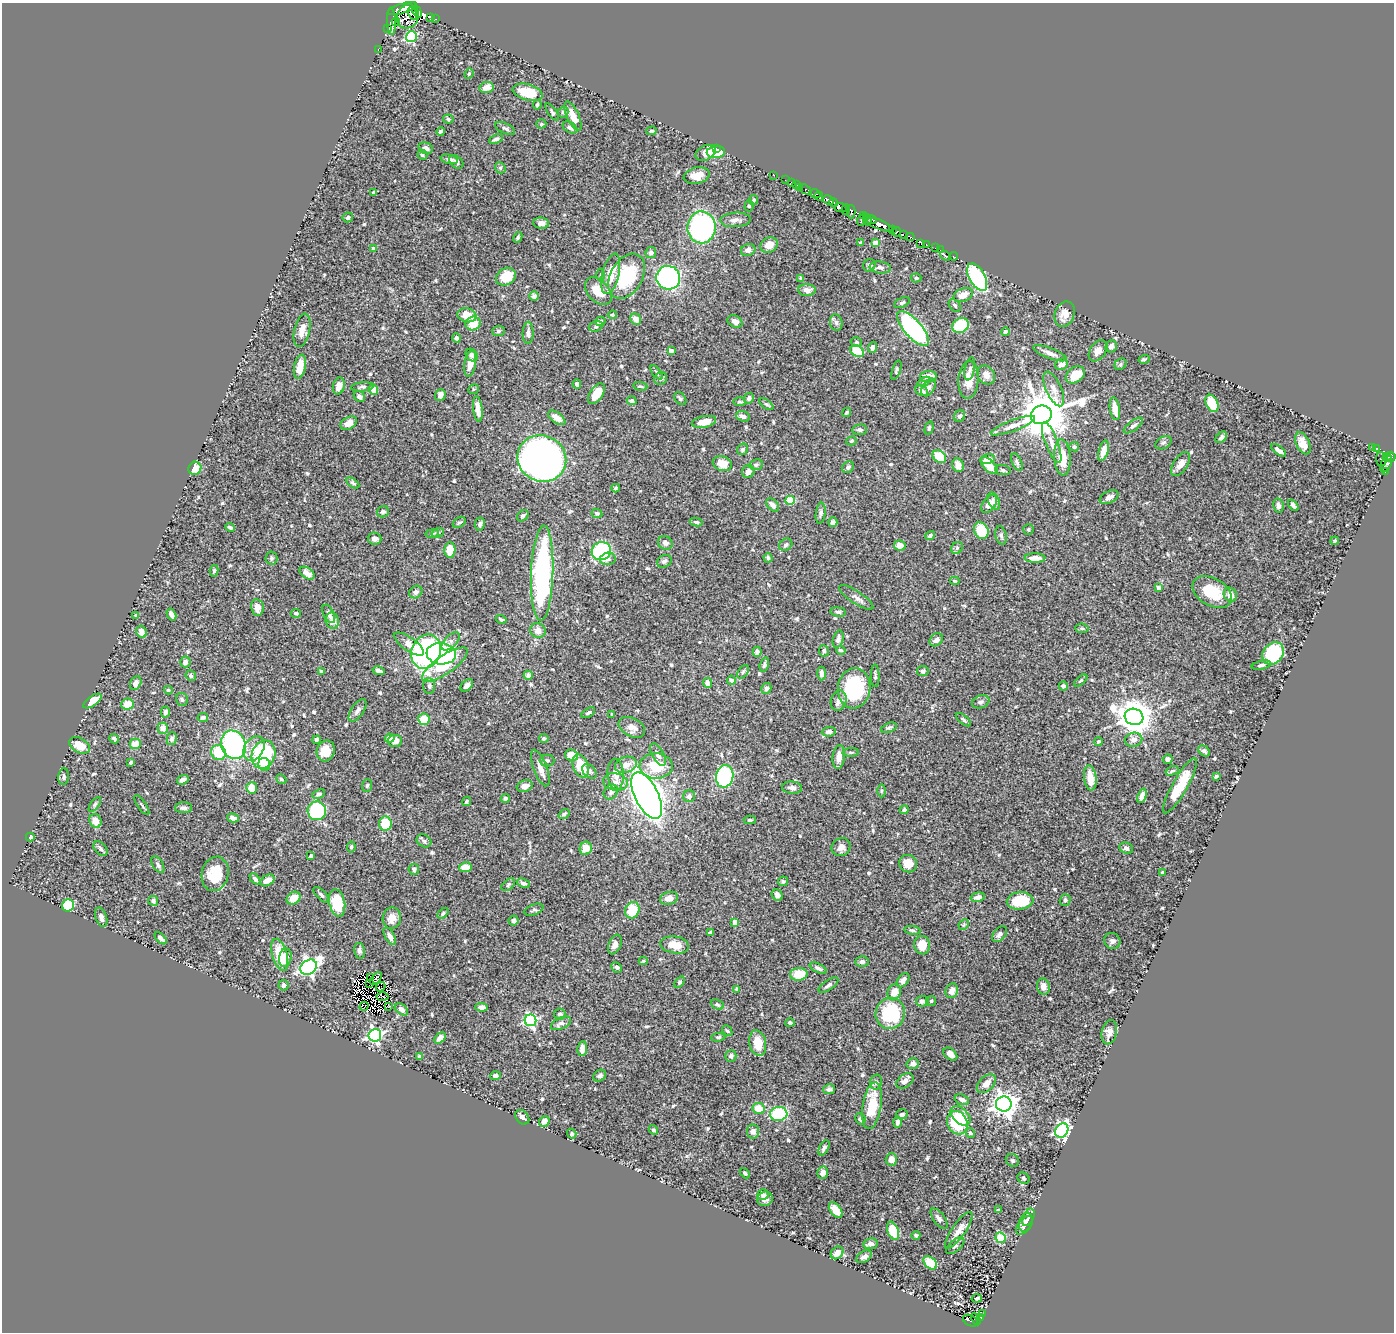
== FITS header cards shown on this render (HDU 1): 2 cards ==
NAXIS1  =                 1392
NAXIS2  =                 1330

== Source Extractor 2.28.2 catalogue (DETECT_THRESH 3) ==
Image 1392 x 1330 px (HDU 1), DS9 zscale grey, 1 PNG px = 1 image px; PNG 1396 x 1334 px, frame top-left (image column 1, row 1330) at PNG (2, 3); each listed source drawn as its Kron ellipse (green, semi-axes under 4 px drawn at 4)
Background 0.46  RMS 0.018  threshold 0.0526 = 3 sigma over >= 5 px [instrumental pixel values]
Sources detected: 641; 14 with non-positive FLUX_AUTO (blend fragments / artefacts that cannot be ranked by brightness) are neither listed nor drawn; of the other 627, the 500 brightest by FLUX_AUTO listed and drawn (127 fainter detections omitted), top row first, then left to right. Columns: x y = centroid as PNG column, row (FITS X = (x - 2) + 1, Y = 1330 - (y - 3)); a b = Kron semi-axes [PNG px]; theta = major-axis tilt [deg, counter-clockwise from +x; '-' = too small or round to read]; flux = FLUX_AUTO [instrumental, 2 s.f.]
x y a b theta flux
402 8 15 5 18 1100
417 12 6 3 -56 260
413 13 6 4 -58 330
408 16 12 10 64 230
431 17 4 2 - 56
435 19 3 2 - 32
391 21 14 4 -88 350
396 22 4 3 - 170
388 29 2 2 - 1100
411 37 5 5 - 130
378 49 3 2 - 6.3
469 74 5 4 - 1.8
486 87 7 5 10 12
527 92 15 8 -15 31
537 105 5 3 - 1.9
552 112 10 4 -56 2.4
563 112 6 5 - 2.4
573 116 16 6 -66 17
448 119 5 4 - 1.8
541 124 5 4 - 1.8
570 127 8 5 -30 4
505 128 11 5 -25 3.1
441 131 4 3 - 2
651 131 5 4 - 2.1
496 139 7 4 25 3.9
426 148 7 5 -16 4.4
716 148 2 2 - 51
716 152 9 6 5 36
706 153 11 7 27 12
422 155 5 4 - 2.8
449 159 9 4 -10 4.2
456 162 8 5 -42 3.3
500 168 6 5 - 2
774 175 2 2 - 6.8
697 176 13 8 12 13
785 180 2 2 - 6.9
791 182 2 2 - 5.7
797 185 3 2 - 15
800 188 3 3 - 18
805 189 7 3 -36 40
373 193 3 3 - 1.9
815 194 6 3 -20 170
819 196 5 4 - 350
754 200 5 4 - 2.7
828 200 6 3 -26 380
833 202 4 3 - 270
749 206 6 4 74 1.8
841 207 6 4 -4 210
846 209 5 3 - 100
851 212 7 4 -90 100
863 215 3 2 - 61
348 217 5 4 - 2.4
735 220 15 7 3 5.9
862 220 6 2 68 70
867 220 6 4 -79 310
872 220 5 2 - 98
541 223 8 5 -5 5.5
880 225 14 5 -21 960
701 227 16 14 -89 240
892 229 4 3 - 160
897 232 5 2 - 100
903 235 3 3 - 24
518 237 6 4 63 2
910 237 4 3 - 34
861 243 4 3 - 2.6
875 243 4 4 - 14
921 244 4 2 - 9.3
926 244 3 2 - 11
769 245 9 7 29 12
935 248 3 2 - 3.6
373 249 4 4 - 4.3
748 250 7 6 - 3.6
940 250 2 2 - 3
651 253 5 5 - 3.8
945 256 6 2 -38 3.1
954 256 4 2 - 6.9
869 265 6 6 - 3.3
880 267 10 6 -7 4.1
611 274 21 8 76 26
601 275 6 4 89 2
627 276 24 16 61 70
506 277 10 8 31 27
977 277 15 7 -61 130
668 278 12 11 - 340
801 278 4 3 - 2.6
916 278 5 4 - 1.9
807 290 9 6 -2 6.7
598 291 16 10 -46 22
963 295 10 6 24 12
534 296 5 4 - 3.7
902 303 8 4 25 2.7
955 305 7 5 -50 1.9
1065 314 13 9 69 12
467 315 10 7 -13 19
612 315 5 4 - 1.9
636 319 6 5 - 8.9
601 321 5 4 - 2.7
735 322 8 5 -27 5.6
836 322 8 6 -75 3.3
473 324 7 7 - 19
961 325 8 7 - 45
596 326 7 5 17 2
913 329 22 8 -49 260
302 330 17 7 77 12
498 331 6 5 - 2.4
1005 332 4 4 - 3.2
528 333 11 5 89 4.4
456 338 5 4 - 2.7
856 342 6 4 -17 2
1111 346 6 5 - 5
872 347 5 4 - 4.1
671 351 4 4 - 9
857 351 7 5 -34 37
1098 351 12 7 54 7.4
1050 353 18 5 -21 6.4
472 355 7 5 -48 3.9
1144 359 6 4 18 1.9
470 364 13 6 80 13
1062 364 6 5 - 8.1
1121 364 6 5 - 2
300 367 12 5 79 16
970 369 12 5 78 2.9
896 370 10 4 72 2
657 373 8 3 -50 1.8
986 375 10 8 -56 7.8
1075 375 10 7 33 24
928 377 8 6 6 12
661 378 7 6 - 2.7
968 380 19 10 86 15
924 381 7 4 24 1.8
577 384 5 3 - 3.7
339 386 8 6 76 7.5
640 386 7 3 -7 1.8
362 387 11 4 5 2.9
928 387 10 6 58 4.2
473 389 5 4 - 1.7
1054 389 19 7 -66 9.2
373 390 6 4 -67 14
921 391 6 5 - 5.1
596 394 12 6 56 26
440 395 6 5 - 6.1
359 397 6 5 - 4.8
749 398 5 4 - 3.6
680 399 7 5 -51 2.2
632 401 5 4 - 2.3
739 402 6 4 -2 1.8
1212 403 9 6 -65 33
766 404 8 4 -35 1.9
478 409 13 4 -83 12
1115 409 11 5 -81 13
847 412 5 3 - 1.9
1041 415 11 9 17 5800
743 416 7 5 -19 4.7
960 416 6 5 - 3.1
557 418 10 5 -35 9.6
704 422 12 5 11 13
349 423 9 6 31 8.9
1133 425 11 4 36 3.2
1013 426 23 5 20 9.7
929 428 7 4 76 2.2
860 430 7 5 4 3.2
1221 437 7 4 46 4.1
851 441 5 4 - 1.9
1052 443 22 6 -69 9.5
1163 443 8 6 29 2.9
1303 443 12 6 -65 12
1074 447 5 4 - 2.8
1372 447 3 2 - 5.2
1377 448 4 2 - 31
743 449 6 5 - 2.3
1278 450 9 4 -36 4.9
1103 451 10 4 74 10
939 456 7 5 -40 26
1062 457 18 8 -86 25
1387 457 4 3 - 200
1391 457 5 4 - 210
542 458 25 22 -27 1200
988 459 7 5 11 7
1381 459 7 5 -83 23
1017 462 9 5 -65 2.8
722 464 10 7 -19 18
1180 464 13 7 57 8.6
1386 464 9 5 65 160
756 465 7 5 9 2.4
958 465 7 5 -65 9.6
989 465 10 5 -44 21
848 467 6 5 - 2.7
195 468 7 6 - 17
1003 470 8 5 -8 2.5
748 472 6 6 - 7.1
1385 472 3 2 - 11
353 483 7 4 -34 2
616 488 4 3 - 1.7
1109 497 10 6 26 5.2
790 500 5 4 - 48
994 501 9 5 -64 5.7
989 504 10 6 54 11
773 505 8 5 -48 5.8
1293 505 6 3 -49 3.3
1278 506 7 5 -80 4.1
383 512 6 5 - 2.6
597 513 5 4 - 2.3
821 513 10 5 83 2.9
523 516 6 5 - 2.7
459 522 7 5 34 2.1
696 522 6 4 -7 2.1
833 522 5 4 - 3.2
480 524 7 5 80 2.8
230 527 5 3 - 2.4
1028 529 5 5 - 1.8
981 531 8 7 - 34
432 533 7 3 10 1.7
438 533 6 4 20 2.2
930 535 5 4 - 2.4
1001 535 9 5 -76 2.9
374 539 7 6 - 6.2
1335 541 4 3 - 1.7
665 543 7 6 - 5.3
786 545 7 5 35 2.6
900 545 6 5 - 12
957 548 6 5 - 2.3
450 550 8 5 89 20
601 551 9 9 - 110
271 558 6 6 - 2.7
768 558 5 4 - 2.4
1035 558 10 4 -1 12
608 559 8 6 11 4.5
664 561 7 6 - 3.3
214 571 6 4 76 2.1
307 573 8 5 -34 9.2
542 573 48 11 88 250
955 581 4 3 - 1.9
1158 588 4 4 - 7
416 592 7 6 - 4
1212 592 21 13 -30 38
1230 595 7 6 - 8.9
856 597 20 6 -33 5.9
257 607 8 6 -81 8.7
838 612 8 4 -8 2.4
296 613 5 4 - 1.8
329 614 10 5 -65 3.7
136 615 4 3 - 1.8
171 615 6 4 -60 5.9
501 619 5 3 - 1.9
332 621 8 6 -76 9.3
1082 628 6 4 -6 1.8
538 631 8 7 - 8.4
141 632 6 5 - 7.3
838 639 9 5 74 5.4
936 640 7 5 40 5.7
451 641 11 6 45 4.3
409 644 18 6 -35 12
841 650 5 4 - 1.9
824 651 6 5 - 3.2
426 652 17 14 66 250
757 652 5 4 - 4
441 654 15 10 -6 140
1273 654 12 9 53 69
185 662 5 5 - 4
445 665 27 9 34 48
764 665 7 4 74 2.3
1261 665 10 4 13 3.1
379 671 6 3 -13 4.1
923 671 5 5 - 3.4
321 672 4 3 - 5.3
743 672 7 4 55 2.2
821 673 7 4 -87 4.6
528 675 4 4 - 4
191 676 5 5 - 2.4
875 676 11 3 -89 2.3
731 680 5 4 - 4.5
1081 681 8 4 40 1.8
136 683 7 5 60 6
708 683 5 4 - 5.9
467 685 7 5 43 6.7
429 686 8 6 90 3.2
1063 686 4 4 - 3.5
854 688 20 16 82 92
766 689 6 5 - 3.8
168 690 4 3 - 2
182 699 7 6 - 2.8
92 701 10 5 36 14
839 701 10 7 72 7.2
981 702 9 6 20 3.4
127 704 6 5 - 19
358 710 13 6 56 4.8
165 712 5 4 - 3.5
588 713 7 4 31 2.2
612 714 3 3 - 2.1
1134 717 9 8 - 2300
203 718 5 4 - 3.6
424 719 6 5 - 26
963 720 9 4 -40 2.2
632 727 14 9 -27 8.3
163 728 5 5 - 10
889 728 8 4 20 2.2
829 732 7 5 6 4.5
390 738 5 4 - 6.6
114 739 5 4 - 2.7
172 739 6 5 - 3.4
544 739 5 4 - 2.5
317 740 4 3 - 2.8
1134 740 9 7 14 6.1
395 741 7 6 - 5
1099 742 4 3 - 1.8
135 744 5 5 - 13
79 745 11 7 -28 19
233 745 14 12 -65 210
254 748 13 9 61 15
326 751 10 9 - 20
1204 751 6 4 -42 2.9
851 752 8 3 4 1.9
218 753 8 7 - 40
658 754 12 6 -61 6.3
263 755 14 11 70 130
572 755 7 5 -16 14
839 757 12 6 83 11
1168 759 5 4 - 4.8
547 760 7 6 - 2.7
131 762 4 3 - 1.7
264 764 7 6 - 11
626 765 11 8 17 12
581 766 12 7 -68 30
656 766 16 12 -1 37
540 768 19 6 -70 8.5
589 771 8 5 -45 3.2
1172 771 7 4 19 1.8
616 774 15 8 -86 9.6
725 776 11 9 80 170
1216 776 3 3 - 2.2
64 777 8 5 85 3.2
1090 778 12 6 -82 18
281 779 5 4 - 2.5
183 780 6 4 20 5.4
615 782 12 8 -10 8.6
367 785 6 5 - 2
525 786 8 5 19 5.9
1180 786 31 7 60 30
252 788 5 5 - 19
792 788 10 6 -6 4.7
881 791 6 4 89 1.7
611 792 8 6 50 4.3
319 794 6 4 23 3
647 796 25 11 -64 1300
689 796 6 6 - 4
1142 796 7 4 69 7.4
505 798 4 4 - 2
467 801 5 3 - 2.1
95 804 8 4 54 2.1
142 805 11 2 -56 1.8
183 808 8 5 -1 4
904 810 5 4 - 2.8
317 811 9 9 - 140
564 814 6 4 35 2.1
233 818 6 4 -15 6.7
750 820 6 4 -2 2
95 821 7 6 - 12
385 824 7 6 - 32
30 837 4 4 - 4.6
424 841 8 6 -29 2.9
351 847 5 4 - 2
841 847 10 8 30 7.2
586 848 7 6 - 15
1126 848 7 5 -23 2.8
100 849 8 5 -51 2.9
311 856 4 4 - 2.2
908 864 9 8 - 14
158 865 9 5 -60 3.2
465 867 6 5 - 12
414 869 6 5 - 3.4
1162 872 4 3 - 1.7
215 874 17 13 79 37
255 879 6 4 -47 2.6
267 880 8 5 30 10
783 881 5 4 - 2
523 883 7 4 -23 3.5
508 885 8 5 42 2.4
321 895 10 4 -45 2.7
777 895 6 5 - 5.2
978 897 7 4 13 6
294 898 7 6 - 16
669 898 9 6 14 8.1
1065 900 5 5 - 3.8
153 901 5 4 - 2.7
1020 901 13 8 5 41
337 903 14 8 -78 44
68 905 6 6 - 52
534 910 10 5 21 2.5
632 910 8 7 - 30
443 913 6 4 40 2.5
101 917 10 5 -72 5.1
392 918 10 9 - 10
514 920 5 5 - 4.8
735 922 4 4 - 11
964 924 6 4 46 1.8
913 930 8 4 -8 2.4
710 932 4 3 - 2.6
1000 934 9 6 50 4.5
390 936 10 4 -63 5.8
161 938 7 4 -45 4.5
1112 941 8 7 - 3.6
615 945 10 6 68 5.4
675 945 14 8 -8 16
922 945 9 8 - 17
360 951 8 5 -79 3.5
280 955 16 7 -74 32
285 958 9 6 82 8.2
643 961 4 3 - 1.8
862 962 6 5 - 3.5
309 967 9 7 36 400
617 967 5 5 - 2.7
818 968 9 4 -26 3.4
799 974 9 6 3 24
370 978 3 2 - 1.8
376 978 8 3 51 2.7
903 980 8 5 52 5.5
680 982 6 4 53 1.9
370 984 3 2 - 2.1
284 985 5 5 - 4
829 985 11 5 35 3.5
380 987 5 3 - 1.9
1043 987 8 6 -74 7.7
737 989 4 4 - 3.9
952 991 7 6 - 6.1
894 992 8 6 68 15
382 997 6 2 -3 3
922 1001 6 5 - 3.6
931 1001 5 5 - 1.8
717 1005 7 4 -23 2.3
364 1006 5 3 - 2.1
389 1006 3 2 - 2.3
481 1007 6 4 -4 6.4
401 1009 7 5 -42 6
890 1013 16 14 72 68
560 1014 6 5 - 3.4
530 1020 6 6 - 200
561 1023 11 5 25 4.8
790 1023 5 4 - 2.5
727 1031 6 4 -49 2
1109 1032 12 7 77 7.7
375 1035 6 6 - 270
718 1037 7 4 6 2.2
440 1038 7 4 42 7
758 1043 13 8 -79 20
582 1049 7 5 81 8.3
950 1054 8 5 -40 6.9
420 1056 4 4 - 2.1
731 1056 6 5 - 3.3
913 1064 6 5 - 5.4
495 1076 5 4 - 3.7
600 1076 7 5 35 4.1
905 1081 10 6 36 5.8
876 1082 7 6 - 3.5
986 1084 11 7 44 9.5
829 1089 6 5 - 2.8
962 1100 7 5 -20 4.8
1004 1104 8 7 - 1000
872 1106 23 9 81 39
758 1108 6 5 - 17
779 1114 8 7 - 64
902 1114 6 5 - 3.3
961 1116 12 7 -44 20
522 1117 8 6 -48 4.1
860 1119 6 5 - 3.3
544 1121 6 4 48 7.1
898 1122 5 4 - 4.7
957 1123 12 10 -64 78
653 1130 5 3 - 1.7
1062 1130 7 6 - 310
753 1132 7 6 - 5.8
970 1133 5 4 - 2.4
572 1134 5 4 - 2.1
824 1148 8 4 62 3.7
891 1159 6 5 - 9.8
1012 1160 7 6 - 2.3
745 1173 6 4 -45 2.2
823 1173 6 5 - 5.8
1023 1178 6 5 - 2
763 1194 5 5 - 3
765 1199 8 7 - 6.2
836 1210 9 5 -52 16
998 1210 4 3 - 1.7
1028 1217 9 5 65 3.6
939 1219 12 5 -53 4.4
1026 1222 9 6 70 4.3
1024 1225 11 6 52 4.6
959 1230 22 6 55 11
893 1231 9 5 -68 39
916 1235 4 4 - 2
1000 1238 5 5 - 43
871 1244 7 5 8 4.6
955 1246 11 5 40 3.2
837 1253 7 5 46 9.8
864 1257 8 5 31 4.3
930 1263 8 5 -41 30
977 1298 5 3 - 3.6
982 1313 2 2 - 8.4
980 1318 4 3 - 64
976 1319 7 4 -62 57
970 1321 8 5 -29 89
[127 fainter detections neither listed nor drawn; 14 non-positive-flux detections neither listed nor drawn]